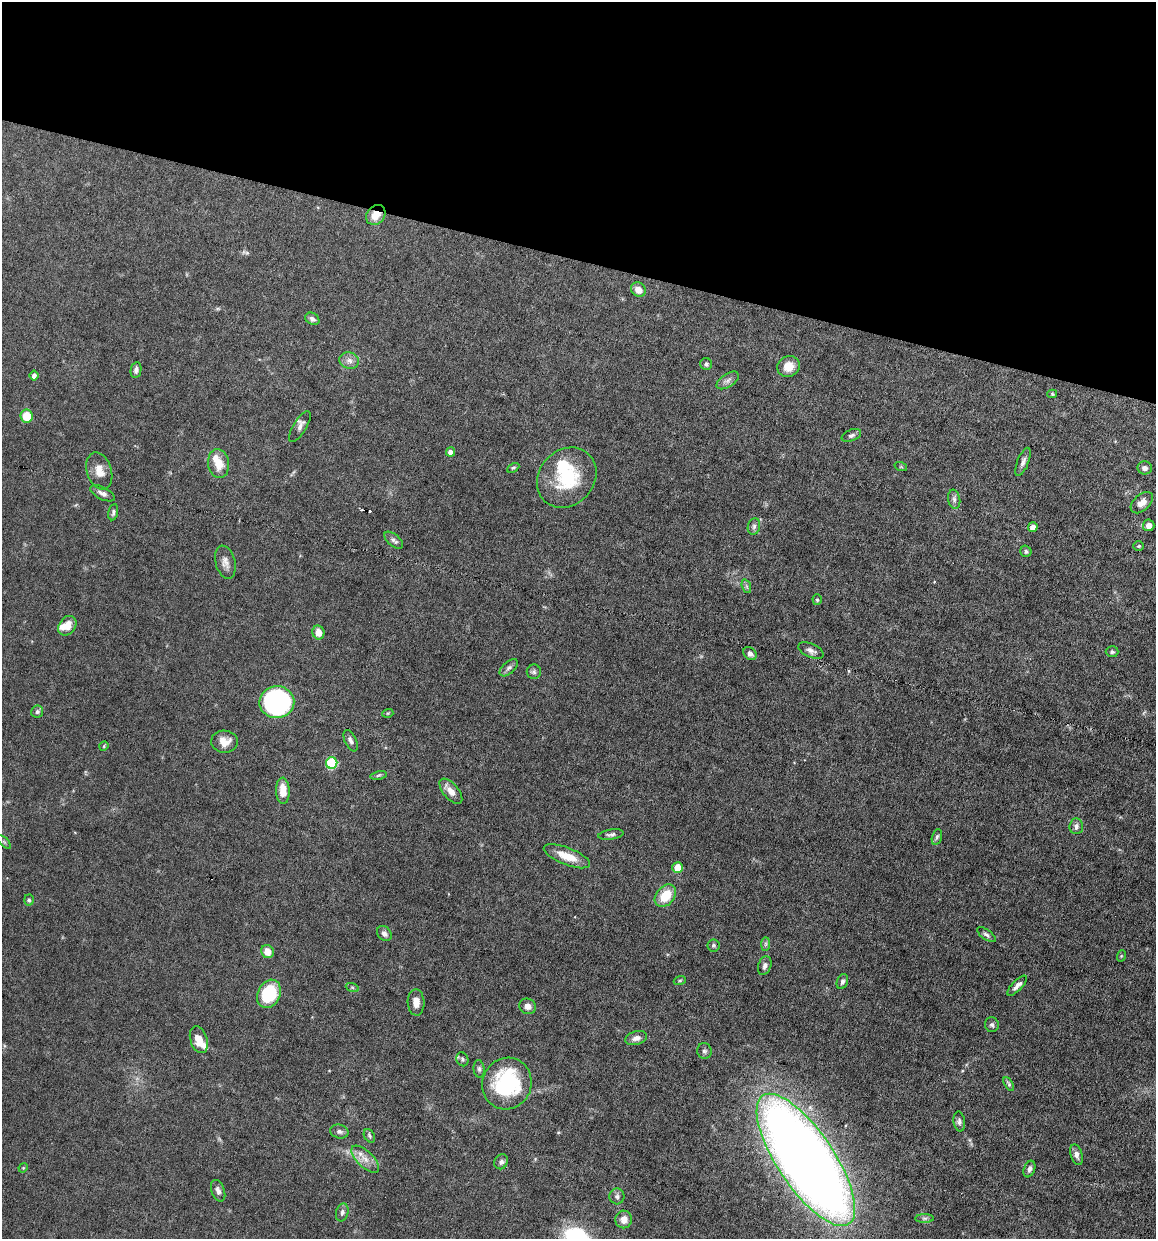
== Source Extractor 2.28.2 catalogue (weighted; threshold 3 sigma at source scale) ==
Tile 2 of 4 x 4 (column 2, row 1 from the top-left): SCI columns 1273-2426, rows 3713-4949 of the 4972 x 4949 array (HDU 1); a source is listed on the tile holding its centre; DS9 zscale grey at full resolution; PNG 1158 x 1241 px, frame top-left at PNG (2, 2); each listed source drawn as its Kron ellipse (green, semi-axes under 4 px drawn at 4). Shown black and unused: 21% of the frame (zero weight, under 6 of 12 exposures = <1% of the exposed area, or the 3 px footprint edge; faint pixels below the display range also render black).
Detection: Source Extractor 2.28.2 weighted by HDU 2 'WHT'; one run over the whole footprint, this tile lists its part. Background 0.0782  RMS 0.0027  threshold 0.011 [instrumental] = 3 sigma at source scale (4.09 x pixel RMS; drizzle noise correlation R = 1.36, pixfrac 0.8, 0.05/0.05 arcsec/px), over >= 5 px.
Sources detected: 100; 1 cosmic-ray / hot-pixel residue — neither listed nor drawn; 4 inside a brighter listed object's ellipse — not listed separately; the other 95 listed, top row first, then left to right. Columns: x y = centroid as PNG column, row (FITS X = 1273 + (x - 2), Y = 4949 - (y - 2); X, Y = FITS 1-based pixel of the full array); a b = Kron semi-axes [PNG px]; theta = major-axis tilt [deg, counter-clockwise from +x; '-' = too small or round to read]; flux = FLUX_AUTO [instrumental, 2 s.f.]
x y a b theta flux
376 215 11 8 50 3.3
638 290 8 6 -40 2.3
312 319 7 5 -33 0.78
349 361 10 8 -18 1.3
706 364 6 6 - 0.57
789 366 11 10 - 3.2
136 370 8 5 80 0.93
34 375 5 4 - 0.92
728 380 12 6 34 1.1
1052 394 5 4 - 0.32
26 416 7 6 - 5.4
300 427 18 6 58 1.2
851 435 10 5 22 0.66
450 452 4 4 - 1.3
1023 462 15 5 69 1.1
218 464 14 10 -83 3.8
901 467 6 4 -18 0.32
513 468 6 4 28 0.38
1145 468 7 6 - 0.99
99 471 19 12 -72 3
567 478 32 27 47 15
102 493 13 6 -28 1.2
954 499 9 6 -80 0.83
1142 503 13 8 43 2
113 512 8 5 79 0.58
1149 525 6 5 - 1.4
754 526 8 6 75 0.7
1033 527 5 4 - 2.3
394 540 11 6 -39 0.81
1139 546 5 4 - 0.34
1026 551 6 5 - 0.59
225 562 17 10 -75 1.8
746 586 7 4 -71 0.49
817 600 5 4 - 0.39
67 626 11 8 54 2.8
318 632 7 6 - 2.3
811 651 13 7 -24 1.1
1112 652 6 5 - 0.5
750 653 7 5 -45 0.98
509 668 11 6 41 0.86
534 672 7 7 - 0.61
277 702 17 16 - 53
37 712 6 6 - 0.56
388 713 5 3 - 0.25
351 741 11 5 -65 0.89
224 742 13 11 -3 2.7
104 746 5 3 - 0.26
332 763 6 5 - 17
378 775 8 4 10 0.48
283 791 13 6 -87 3.5
451 791 15 7 -50 2.1
1076 826 8 7 - 0.89
611 835 12 5 9 0.73
937 837 8 5 74 0.59
4 842 8 3 -45 0.35
567 856 24 8 -22 4.4
677 867 5 5 - 4
665 896 12 9 50 6.2
29 900 5 5 - 0.44
384 933 8 6 -49 0.9
986 935 11 5 -35 0.68
766 944 7 4 89 0.5
713 945 6 6 - 0.49
267 951 7 6 - 2.7
1121 956 6 3 72 0.25
765 966 9 6 71 0.92
680 980 6 4 19 0.34
842 981 8 5 70 0.72
1017 986 13 5 45 1.2
352 987 7 4 -19 0.41
269 994 15 11 64 13
416 1002 13 8 -87 2.3
527 1006 8 7 - 1.4
992 1025 7 7 - 0.63
636 1038 11 6 16 1.4
199 1040 14 8 -72 3.2
704 1051 8 7 - 0.67
462 1059 7 6 - 0.49
479 1069 9 5 -83 0.62
507 1084 26 24 67 25
1009 1084 8 4 -61 0.41
959 1121 10 6 -82 0.8
339 1132 9 6 -13 0.79
369 1136 7 5 -59 0.5
1076 1155 10 6 -73 1.1
365 1159 18 8 -44 2.4
806 1160 77 28 -56 420
501 1162 8 6 59 0.74
23 1168 5 4 - 0.24
1029 1169 8 5 69 0.91
218 1191 11 6 -69 1.1
617 1196 8 7 - 0.8
342 1212 9 6 75 0.91
925 1218 9 4 0 0.52
624 1219 9 8 - 2.1
Overlapping masked pixels (flux is a lower limit): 1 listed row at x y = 376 215